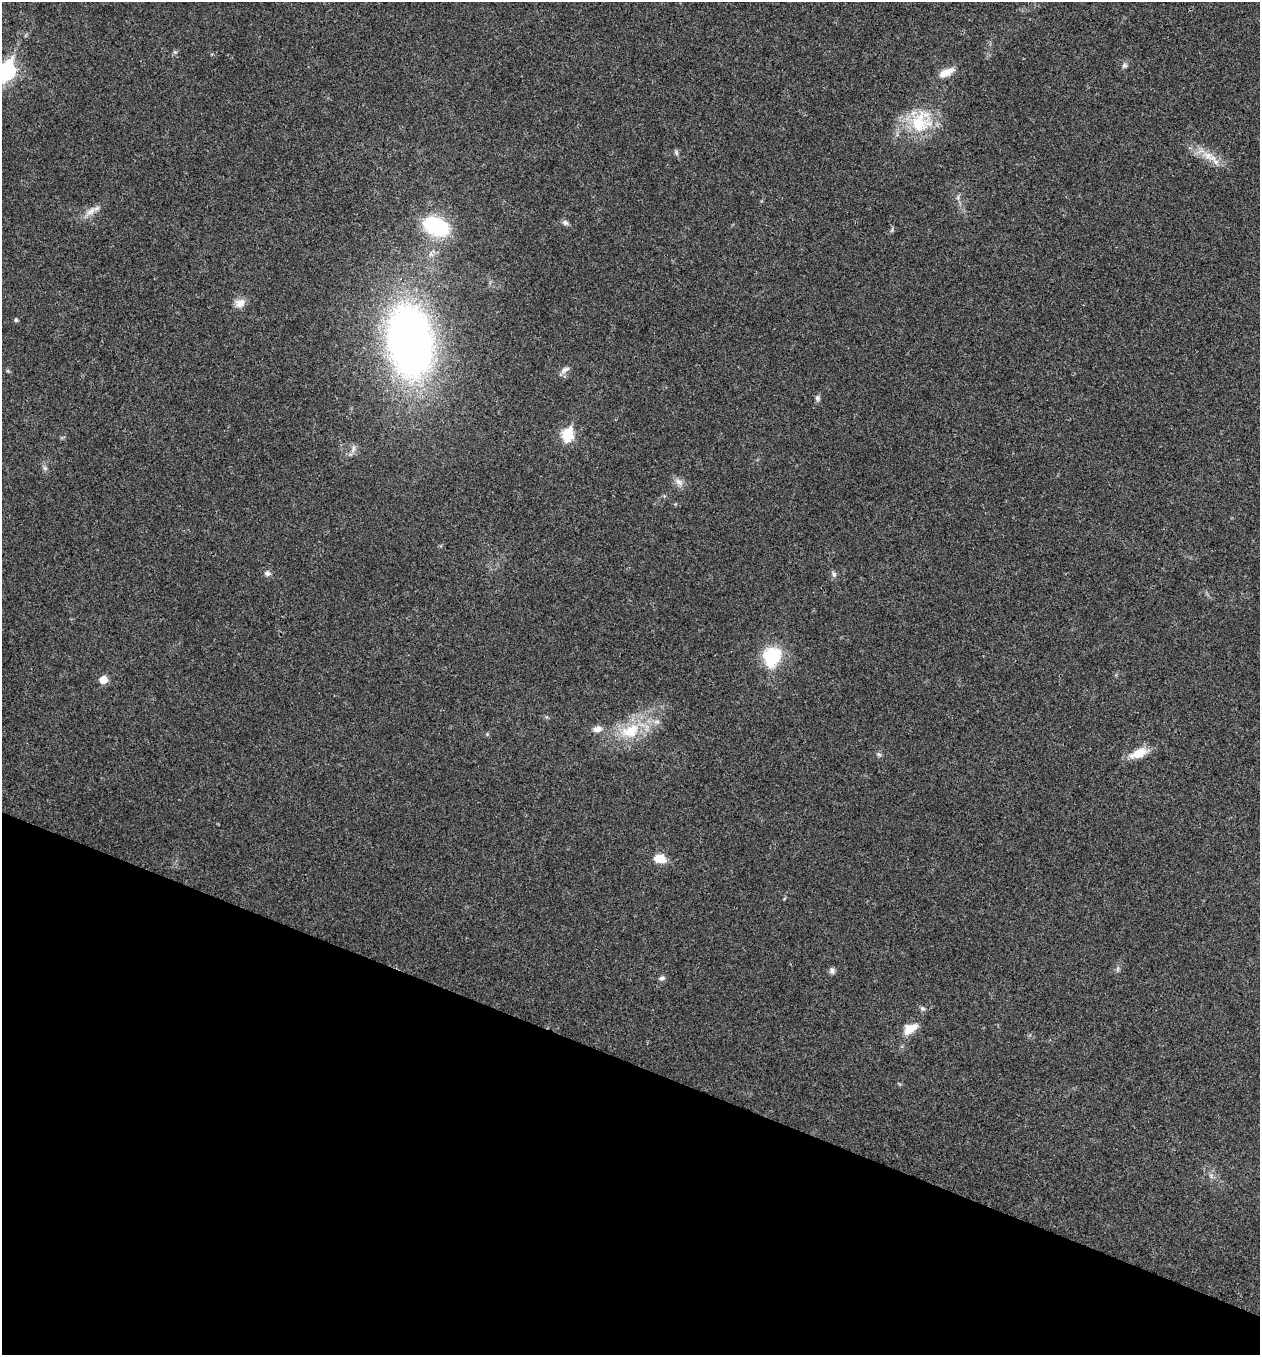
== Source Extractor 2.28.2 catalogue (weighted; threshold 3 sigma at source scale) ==
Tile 15 of 4 x 4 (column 3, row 4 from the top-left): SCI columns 2651-3908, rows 6-1358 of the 5433 x 5419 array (HDU 1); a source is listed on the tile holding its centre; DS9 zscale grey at full resolution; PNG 1262 x 1357 px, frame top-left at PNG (2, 2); no overlay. Shown black and unused: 22% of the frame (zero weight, under 3 of 4 exposures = <1% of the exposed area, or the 3 px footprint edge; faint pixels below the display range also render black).
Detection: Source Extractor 2.28.2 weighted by HDU 2 'WHT'; one run over the whole footprint, this tile lists its part. Background 0.0239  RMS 0.0041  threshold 0.0183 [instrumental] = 3 sigma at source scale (4.5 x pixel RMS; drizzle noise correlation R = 1.50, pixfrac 1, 0.05/0.05 arcsec/px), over >= 5 px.
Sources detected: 34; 1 inside a brighter listed object's ellipse — not listed separately; the other 33 listed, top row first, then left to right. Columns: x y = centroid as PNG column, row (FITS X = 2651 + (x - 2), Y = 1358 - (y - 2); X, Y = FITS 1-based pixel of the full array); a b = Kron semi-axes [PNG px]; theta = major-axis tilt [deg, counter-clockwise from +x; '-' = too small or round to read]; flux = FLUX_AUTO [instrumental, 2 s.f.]
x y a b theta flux
1125 65 7 7 - 0.95
7 71 9 7 72 110
946 73 20 8 24 4.7
920 122 36 26 58 20
676 153 8 5 -89 0.86
1208 155 13 10 -9 4.1
91 211 16 7 35 3.1
565 223 9 6 -29 1.2
436 226 28 17 -25 30
892 230 8 3 77 0.63
240 303 13 10 27 3.3
16 320 5 5 - 0.7
410 341 54 33 -82 280
565 370 13 7 31 1.9
817 398 8 6 -89 1.1
567 435 7 6 - 32
353 449 12 5 73 1.4
45 468 7 5 -45 0.88
679 482 12 7 -44 2.2
267 573 8 6 -6 1.3
834 574 7 5 -70 0.99
772 656 21 17 71 19
103 680 5 5 - 7.4
597 729 10 7 11 2.6
630 731 32 19 23 17
487 734 5 5 - 0.46
1139 753 18 9 23 7.7
879 754 7 5 -42 0.78
660 858 13 9 -6 6
832 971 9 7 -77 1.2
662 978 8 5 9 1.1
922 1009 7 6 - 0.88
910 1029 18 10 30 5.7
Overlapping masked pixels (flux is a lower limit): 1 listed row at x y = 410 341
Isophote crosses this tile's border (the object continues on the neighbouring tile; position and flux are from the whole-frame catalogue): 1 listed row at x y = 7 71